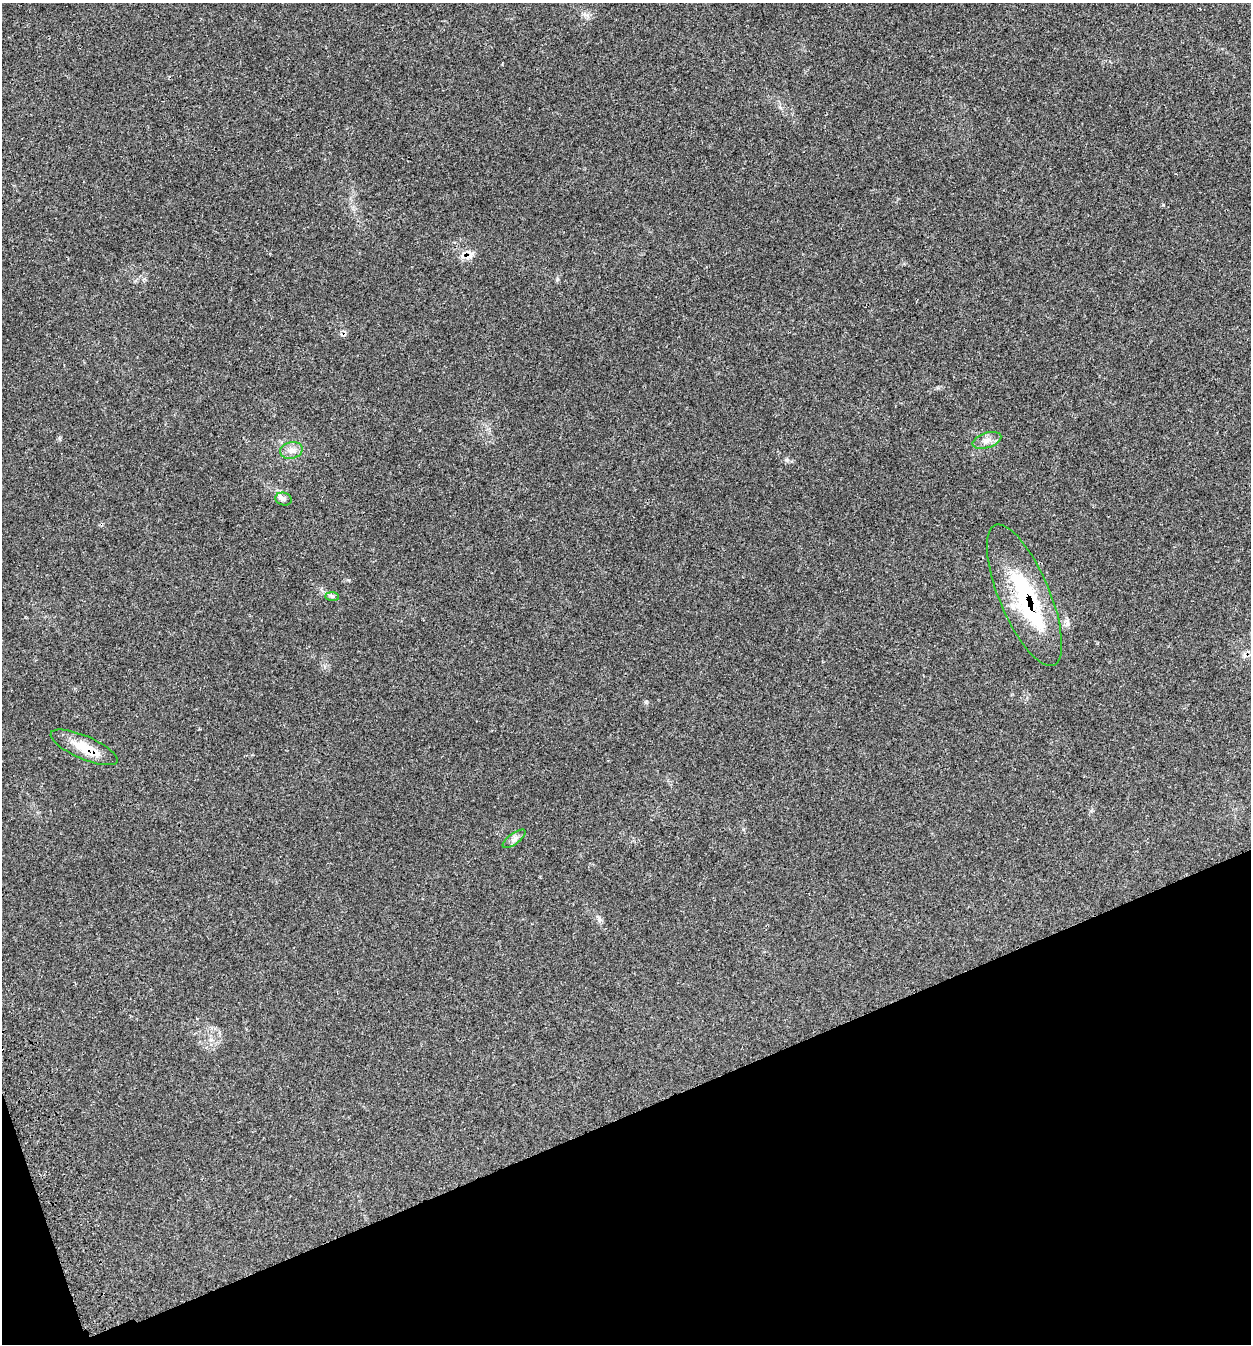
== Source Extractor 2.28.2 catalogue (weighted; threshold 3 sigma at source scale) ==
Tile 14 of 4 x 4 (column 2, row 4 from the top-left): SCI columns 1489-2737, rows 114-1455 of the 5595 x 5585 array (HDU 1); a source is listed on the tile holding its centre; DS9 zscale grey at full resolution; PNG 1253 x 1346 px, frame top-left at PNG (2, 3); each listed source drawn as its Kron ellipse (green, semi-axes under 4 px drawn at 4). Shown black and unused: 18% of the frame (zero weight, under 3 of 4 exposures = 8% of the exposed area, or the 3 px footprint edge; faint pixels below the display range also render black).
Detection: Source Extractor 2.28.2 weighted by HDU 2 'WHT'; one run over the whole footprint, this tile lists its part. Background 0.0393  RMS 0.0038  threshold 0.017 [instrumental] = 3 sigma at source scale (4.5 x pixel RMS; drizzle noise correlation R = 1.50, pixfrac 1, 0.05/0.05 arcsec/px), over >= 5 px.
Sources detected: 9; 1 inside a brighter object's white glare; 1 cosmic-ray / hot-pixel residue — neither listed nor drawn; the other 7 listed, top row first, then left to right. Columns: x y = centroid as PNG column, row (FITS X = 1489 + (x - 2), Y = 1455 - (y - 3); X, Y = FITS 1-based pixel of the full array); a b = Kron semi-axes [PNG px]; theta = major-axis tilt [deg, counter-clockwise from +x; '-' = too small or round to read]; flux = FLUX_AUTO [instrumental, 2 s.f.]
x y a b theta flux
987 440 15 7 18 2.5
291 450 11 8 12 2.3
284 499 8 6 -14 1.1
1024 595 76 25 -67 41
332 596 7 4 0 0.66
84 747 36 11 -23 8.6
514 839 13 5 35 1.5
Overlapping masked pixels (flux is a lower limit): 2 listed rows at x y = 1024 595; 84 747